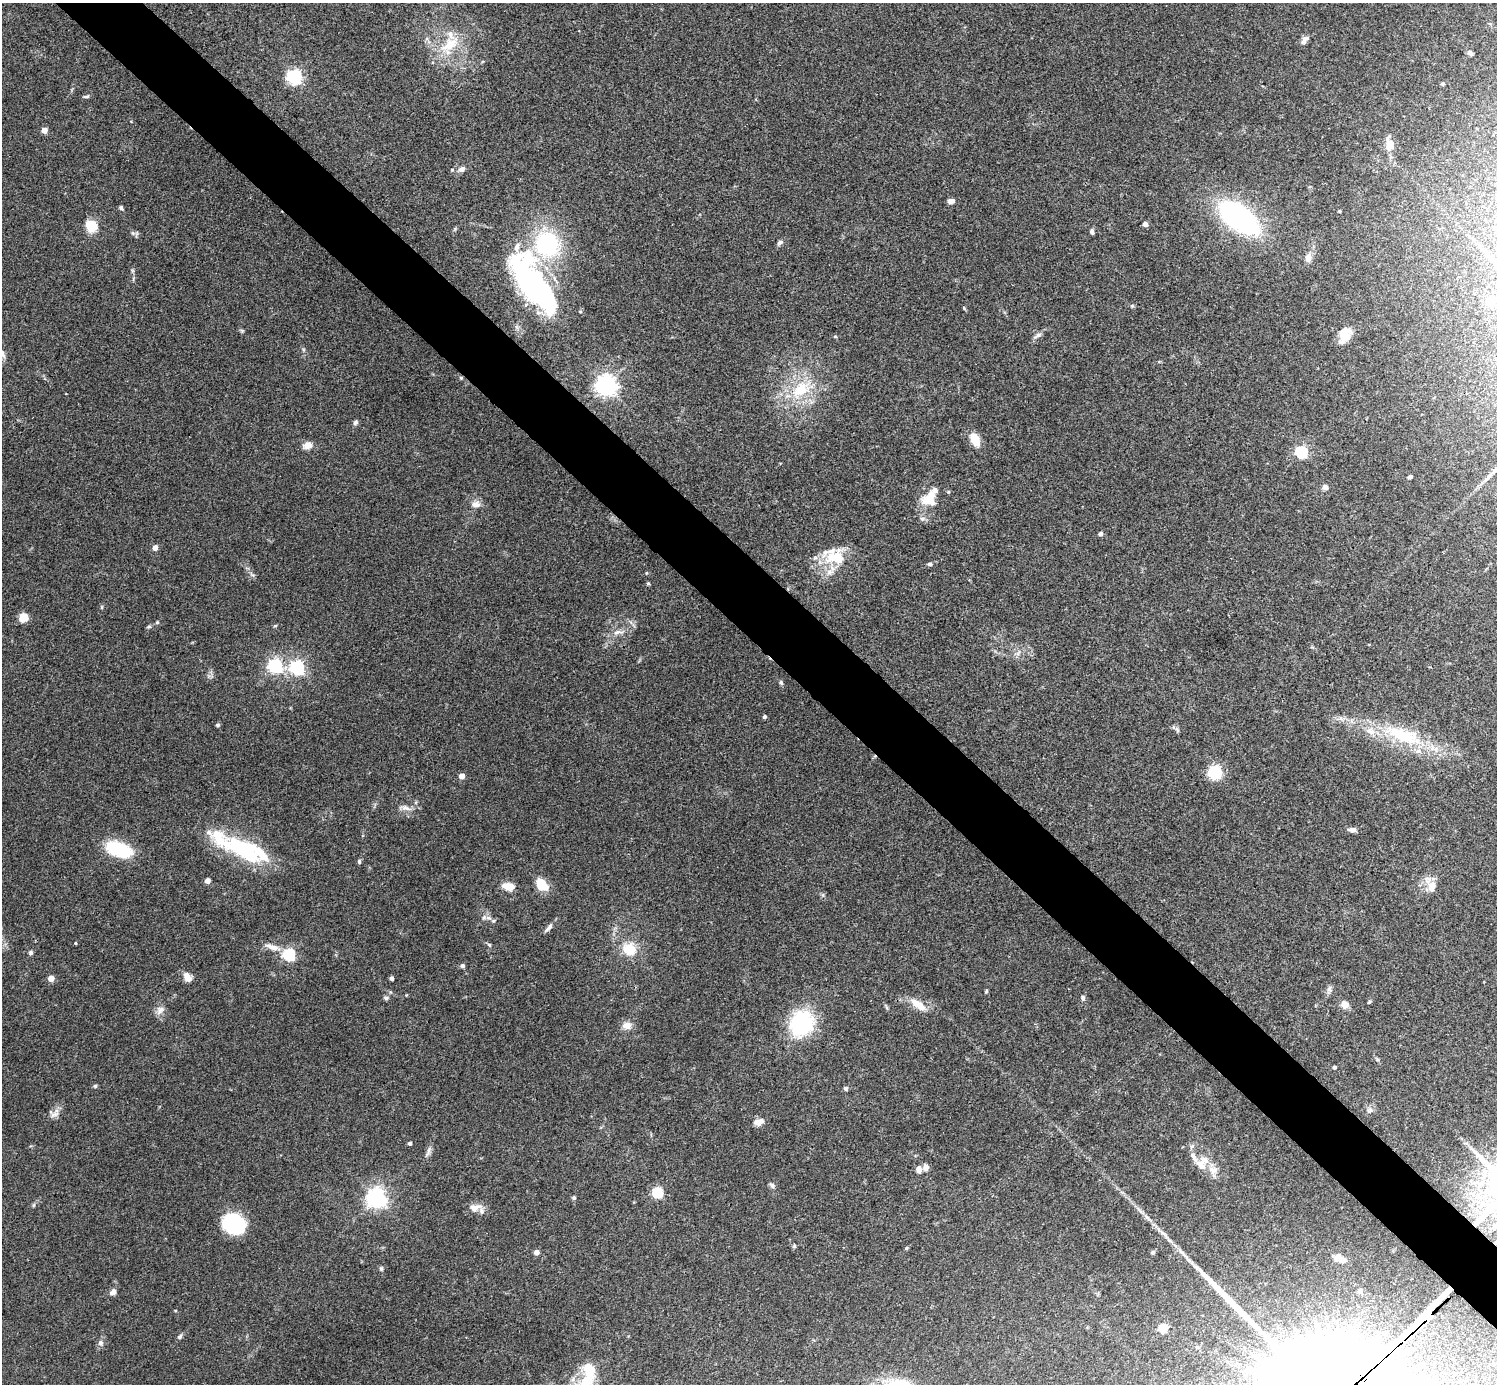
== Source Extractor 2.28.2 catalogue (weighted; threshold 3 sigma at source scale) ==
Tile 6 of 4 x 4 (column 2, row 2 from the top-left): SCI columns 1498-2992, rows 2924-4305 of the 5988 x 5988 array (HDU 1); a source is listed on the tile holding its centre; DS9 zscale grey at full resolution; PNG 1499 x 1386 px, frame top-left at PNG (2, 3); no overlay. Shown black and unused: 5% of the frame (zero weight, under 3 of 4 exposures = <1% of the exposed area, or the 3 px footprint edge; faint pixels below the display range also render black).
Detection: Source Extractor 2.28.2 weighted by HDU 2 'WHT'; one run over the whole footprint, this tile lists its part. Background 0.0754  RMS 0.0055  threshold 0.0247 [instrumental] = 3 sigma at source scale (4.5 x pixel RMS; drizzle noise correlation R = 1.50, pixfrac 1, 0.05/0.05 arcsec/px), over >= 5 px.
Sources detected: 141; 3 inside a brighter object's white glare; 1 long thin detection or spike segment (spike, bleed or trail) — not listed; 14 inside a brighter listed object's ellipse — not listed separately; the other 123 listed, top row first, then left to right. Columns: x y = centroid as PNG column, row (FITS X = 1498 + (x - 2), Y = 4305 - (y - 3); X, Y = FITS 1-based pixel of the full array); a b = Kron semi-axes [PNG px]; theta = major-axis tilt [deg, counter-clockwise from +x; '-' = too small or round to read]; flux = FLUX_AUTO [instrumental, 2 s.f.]
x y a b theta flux
1305 40 13 6 50 2.5
450 44 35 16 36 18
1470 53 6 4 -38 1.6
295 76 6 6 - 130
1442 84 4 4 - 0.77
87 96 7 4 16 0.99
44 130 4 4 - 7.8
1389 144 15 8 -83 6.8
462 169 9 6 20 2.5
452 170 4 4 - 0.56
951 201 6 5 - 3
121 208 6 4 -69 1
1339 211 3 3 - 0.56
1239 218 25 11 -37 220
1145 224 4 4 - 2.9
91 226 14 12 -63 10
1092 231 7 4 -75 1.3
133 233 6 5 - 1.1
780 242 8 6 34 1.4
547 244 23 22 - 57
1308 258 10 7 83 2.9
533 286 70 27 -53 120
1490 302 5 5 - 14
1132 306 5 5 - 0.73
964 308 6 3 -71 0.54
1037 335 12 5 27 1.9
835 336 4 4 - 0.65
1345 337 19 12 29 7.3
2 353 15 6 -61 2.5
461 378 5 4 - 0.63
606 385 7 7 - 370
801 389 36 21 40 27
355 422 7 5 58 1.3
975 439 17 9 -63 8.2
307 445 12 9 20 3.6
1301 452 6 5 - 72
1496 469 28 5 44 5.3
1410 477 5 4 - 1.1
1325 487 6 5 - 3.1
928 498 26 11 37 9.4
476 504 13 8 3 3.5
922 519 8 5 5 1.4
1100 534 4 4 - 1.7
155 547 4 4 - 4.2
835 557 30 21 1 19
930 564 5 4 - 1.1
648 583 5 4 - 0.66
24 617 10 8 31 6.4
157 622 5 4 - 0.64
275 626 5 3 - 0.61
149 627 7 3 8 0.78
618 632 16 6 8 3.5
275 666 6 6 - 140
297 667 6 6 - 130
781 683 7 5 -63 0.96
764 717 4 4 - 0.96
217 725 4 4 - 1.1
1177 729 9 5 -63 1.1
1404 736 50 18 -17 38
1215 772 6 6 - 97
462 776 4 4 - 6.2
406 808 14 7 -18 2.9
1352 830 11 6 -4 2
242 848 60 18 -35 42
119 849 23 12 -18 36
359 861 6 4 -78 0.92
207 881 4 4 - 5.2
542 885 14 9 -44 12
508 886 11 7 -10 8.5
1432 886 17 10 81 5.6
488 918 9 5 -18 1.9
549 927 13 5 52 2.3
75 943 3 3 - 0.52
489 945 6 4 -44 0.83
272 947 19 6 -17 4.5
629 949 15 14 - 12
31 953 6 5 - 1.1
289 954 6 5 - 78
462 966 5 5 - 1.2
187 977 10 7 -63 4.9
51 978 5 5 - 5.2
391 978 4 4 - 1.7
1329 989 10 6 85 1.7
986 991 6 4 89 0.62
386 998 8 5 0 1.1
1083 998 6 5 - 1.4
1369 1002 6 3 45 0.62
918 1005 21 9 -37 7.8
1345 1005 10 9 - 3.5
160 1010 13 8 50 3
801 1023 26 23 63 46
627 1026 11 9 1 4.2
1334 1067 4 3 - 1.2
95 1086 6 5 - 0.74
845 1088 6 5 - 0.93
1370 1110 10 6 53 1.9
53 1114 16 9 -19 2.9
759 1122 11 7 21 4.3
410 1143 4 4 - 1.3
428 1152 14 4 72 2.1
1201 1165 17 14 -65 7.1
926 1167 8 6 -83 2.6
919 1170 9 6 -78 2.8
772 1185 8 6 -31 1.3
657 1192 5 5 - 49
376 1198 7 6 - 310
574 1198 5 5 - 0.91
34 1205 6 4 70 0.72
475 1208 17 10 9 4.4
235 1223 17 15 -38 49
1164 1234 15 4 -39 2.6
794 1246 6 5 - 0.82
906 1248 4 4 - 0.64
536 1252 4 4 - 3.8
1153 1252 6 5 - 1.1
1339 1258 17 8 -25 6
381 1269 6 5 - 0.87
1360 1291 6 6 - 2.1
113 1292 8 6 45 2.5
1163 1328 5 5 - 24
180 1337 8 5 46 1.2
101 1343 8 7 - 1.8
585 1382 23 18 16 14
Overlapping masked pixels (flux is a lower limit): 2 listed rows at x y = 461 378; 918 1005
Isophote crosses this tile's border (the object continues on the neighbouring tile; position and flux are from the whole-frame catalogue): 3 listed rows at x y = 2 353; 1496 469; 585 1382